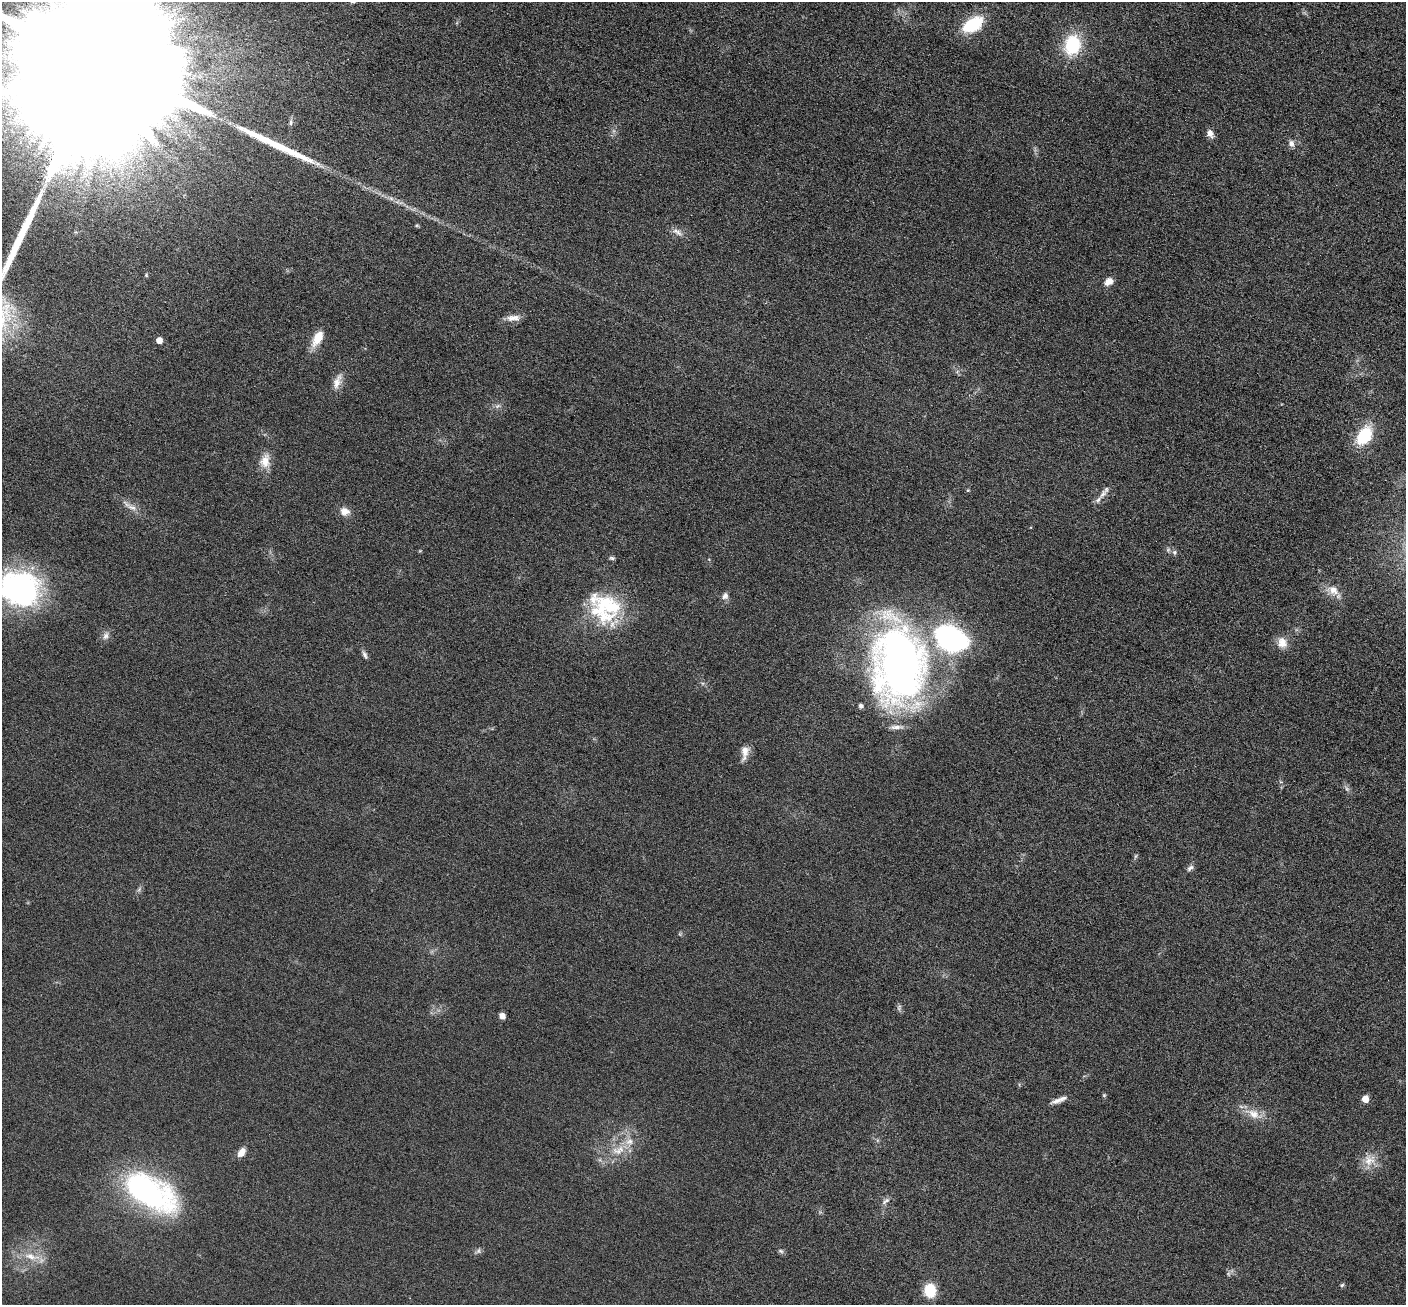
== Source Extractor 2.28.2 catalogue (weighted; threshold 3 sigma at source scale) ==
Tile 10 of 4 x 4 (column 2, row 3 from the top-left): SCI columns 1419-2822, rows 1456-2758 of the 5650 x 5662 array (HDU 1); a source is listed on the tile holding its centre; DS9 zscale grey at full resolution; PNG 1408 x 1307 px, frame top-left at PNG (2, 2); no overlay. Nothing masked; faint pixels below the display range render black.
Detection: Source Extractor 2.28.2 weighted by HDU 2 'WHT'; one run over the whole footprint, this tile lists its part. Background 0.0814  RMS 0.0096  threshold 0.0393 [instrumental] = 3 sigma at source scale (4.09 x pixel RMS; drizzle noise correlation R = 1.36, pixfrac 0.8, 0.05/0.05 arcsec/px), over >= 5 px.
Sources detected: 65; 1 too faint to see at this stretch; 2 inside a brighter object's white glare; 3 long thin detections or spike segments (spike, bleed or trail) — not listed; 6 inside a brighter listed object's ellipse — not listed separately; the other 53 listed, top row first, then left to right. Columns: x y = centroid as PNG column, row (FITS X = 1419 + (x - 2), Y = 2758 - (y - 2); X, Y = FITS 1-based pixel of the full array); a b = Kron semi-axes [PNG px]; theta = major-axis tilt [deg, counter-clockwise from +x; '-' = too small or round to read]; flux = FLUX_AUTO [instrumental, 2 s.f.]
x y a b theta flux
973 25 20 12 33 45
1072 45 19 14 79 53
101 64 105 31 62 190000
291 123 8 5 85 2
1210 133 10 7 -66 5.6
1291 143 9 7 -80 4
292 153 40 9 -25 22
417 225 5 4 - 1.1
677 232 18 7 -29 5.2
146 275 4 4 - 0.98
1109 281 11 8 36 7
513 318 19 8 1 7
317 338 19 10 61 16
159 340 5 5 - 8.5
337 382 23 9 69 8.7
498 406 7 4 35 2.1
1364 436 19 13 57 44
265 461 19 14 78 12
968 490 5 4 - 1.1
1103 494 15 6 58 5.7
132 507 16 7 -24 6
345 511 13 10 -11 7.1
1174 552 6 6 - 2
612 558 7 5 -11 1.7
20 589 38 32 -15 210
1333 590 16 12 -45 10
725 596 9 7 61 4
607 605 47 31 -78 66
106 636 12 7 68 4.1
950 639 38 30 -33 150
1282 643 14 13 - 9.5
365 655 11 5 -61 2.7
899 664 76 51 89 550
745 752 20 9 82 7.9
1347 789 6 5 - 2
1190 868 10 6 43 3
679 934 6 4 -89 1.1
899 1007 9 5 72 1.9
502 1016 6 5 - 5.2
1104 1095 5 5 - 1.1
1365 1099 5 5 - 14
1056 1101 17 7 20 5.5
1254 1114 17 12 -31 12
618 1150 21 12 21 16
241 1153 11 7 53 7.4
1369 1160 18 13 36 12
143 1188 59 30 -19 180
886 1201 13 5 35 3.3
781 1251 7 5 -18 1.8
31 1256 24 9 -11 14
1229 1274 7 4 -71 1.6
1342 1285 6 5 - 1.4
930 1290 11 9 -85 30
Isophote crosses this tile's border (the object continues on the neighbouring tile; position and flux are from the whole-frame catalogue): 2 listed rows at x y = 101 64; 20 589